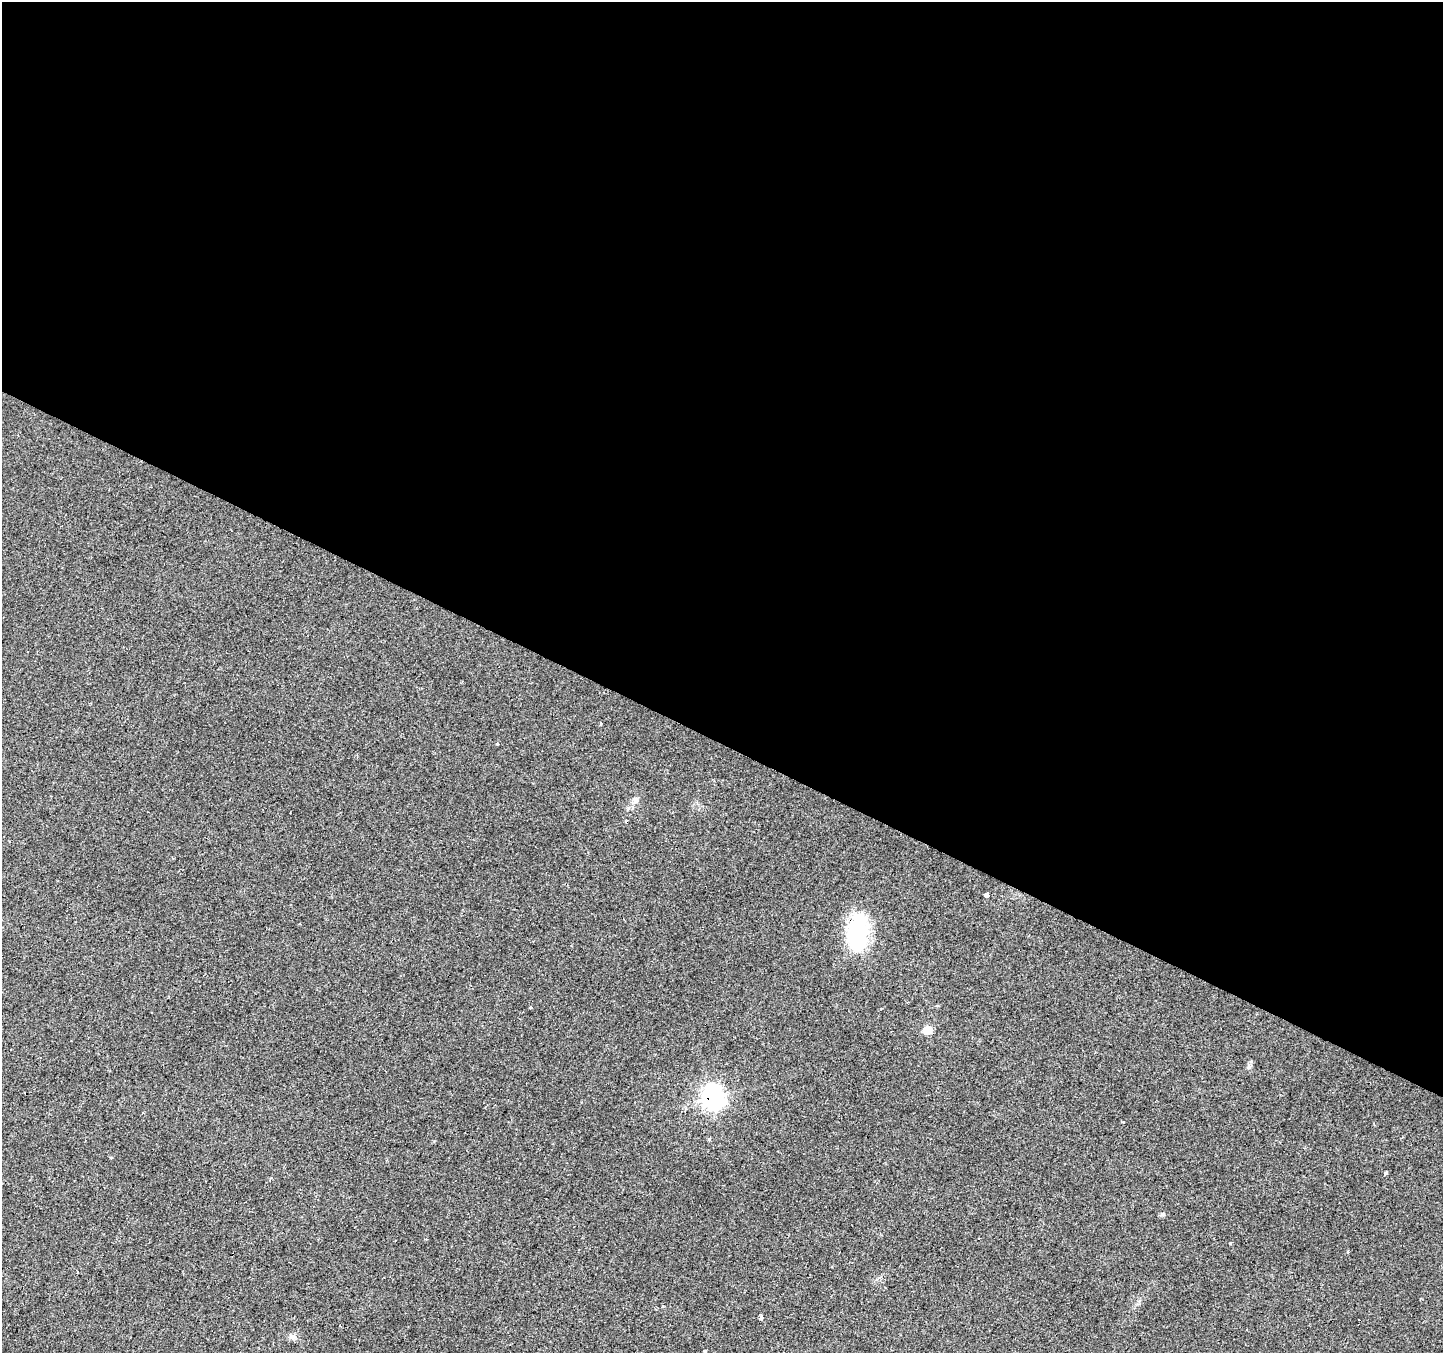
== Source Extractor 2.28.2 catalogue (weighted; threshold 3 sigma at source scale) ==
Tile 3 of 4 x 4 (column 3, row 1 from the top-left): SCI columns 2881-4321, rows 4252-5602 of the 5769 x 5864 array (HDU 1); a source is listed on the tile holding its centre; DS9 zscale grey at full resolution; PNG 1445 x 1355 px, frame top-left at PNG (2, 2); no overlay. Shown black and unused: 55% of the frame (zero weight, under 2 of 3 exposures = <1% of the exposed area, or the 3 px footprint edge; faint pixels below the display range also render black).
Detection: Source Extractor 2.28.2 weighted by HDU 2 'WHT'; one run over the whole footprint, this tile lists its part. Background 0.0299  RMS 0.0062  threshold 0.0278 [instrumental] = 3 sigma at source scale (4.5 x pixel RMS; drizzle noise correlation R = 1.50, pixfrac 1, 0.0396/0.0396 arcsec/px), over >= 5 px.
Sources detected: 27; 7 cosmic-ray / hot-pixel residue — not listed; the other 20 listed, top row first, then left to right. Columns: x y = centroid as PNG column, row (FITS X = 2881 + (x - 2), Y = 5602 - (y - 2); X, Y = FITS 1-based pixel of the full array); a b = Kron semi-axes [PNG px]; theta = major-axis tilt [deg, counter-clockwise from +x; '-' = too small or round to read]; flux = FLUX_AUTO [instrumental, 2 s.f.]
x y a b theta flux
497 744 4 3 - 0.88
635 800 9 7 88 2.5
986 895 4 4 - 10
858 932 39 20 86 51
530 1007 3 3 - 0.66
927 1030 6 6 - 17
1249 1066 7 4 72 1.2
712 1097 9 9 - 330
143 1113 3 2 - 1.1
1123 1122 3 3 - 0.62
709 1139 3 3 - 4.1
1385 1173 3 3 - 12
271 1178 4 3 - 0.9
1163 1214 7 5 15 1.2
979 1239 3 3 - 1
1231 1244 3 3 - 2.4
1348 1252 3 2 - 1.4
761 1318 5 3 - 2.2
292 1337 7 4 -72 1.3
705 1351 3 3 - 1.8
Overlapping masked pixels (flux is a lower limit): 2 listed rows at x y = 858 932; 712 1097